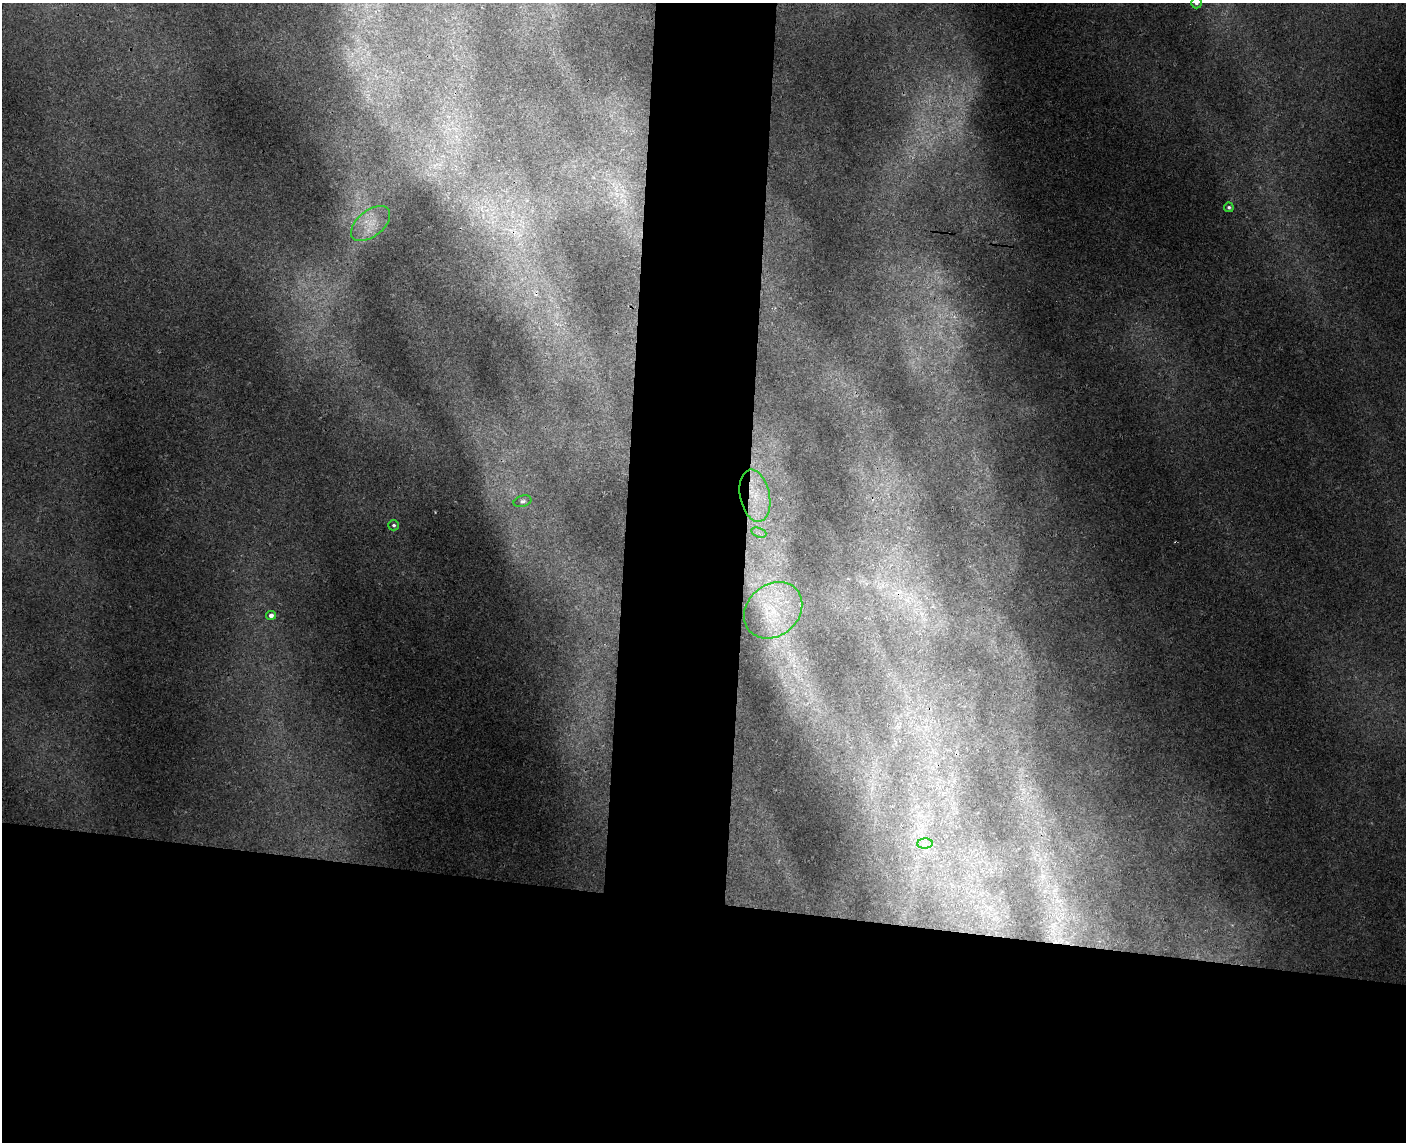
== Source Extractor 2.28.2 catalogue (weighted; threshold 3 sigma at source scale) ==
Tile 11 of 3 x 4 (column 2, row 4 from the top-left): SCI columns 1569-2972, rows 12-1151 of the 4652 x 4579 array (HDU 1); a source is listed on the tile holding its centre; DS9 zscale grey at full resolution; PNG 1408 x 1144 px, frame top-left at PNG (2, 3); each listed source drawn as its Kron ellipse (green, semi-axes under 4 px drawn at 4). Shown black and unused: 28% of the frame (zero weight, under 3 of 4 exposures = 6% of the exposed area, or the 3 px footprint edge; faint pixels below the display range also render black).
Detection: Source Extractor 2.28.2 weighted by HDU 2 'WHT'; one run over the whole footprint, this tile lists its part. Background 0.00928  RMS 0.0036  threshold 0.0163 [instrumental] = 3 sigma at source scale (4.5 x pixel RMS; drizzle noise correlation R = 1.50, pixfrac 1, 0.05/0.05 arcsec/px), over >= 5 px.
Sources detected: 11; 1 cosmic-ray / hot-pixel residue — neither listed nor drawn; the other 10 listed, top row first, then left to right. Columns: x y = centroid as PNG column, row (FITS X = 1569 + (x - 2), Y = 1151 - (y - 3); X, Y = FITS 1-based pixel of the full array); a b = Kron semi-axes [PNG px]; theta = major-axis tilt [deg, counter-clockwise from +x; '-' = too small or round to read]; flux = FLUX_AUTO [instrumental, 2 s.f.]
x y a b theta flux
1196 3 5 5 - 0.86
1229 207 5 5 - 0.78
371 224 23 13 39 8.3
755 496 26 15 -78 15
522 501 9 5 16 1.1
394 525 5 5 - 0.81
759 533 8 4 -19 1.4
773 610 31 25 41 22
271 615 5 4 - 1.5
925 844 8 5 1 1.4
Isophote crosses this tile's border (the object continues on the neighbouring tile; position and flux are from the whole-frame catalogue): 1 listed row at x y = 1196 3
Unlisted compact peaks at least as high as the median listed source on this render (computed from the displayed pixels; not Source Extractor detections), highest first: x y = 435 512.